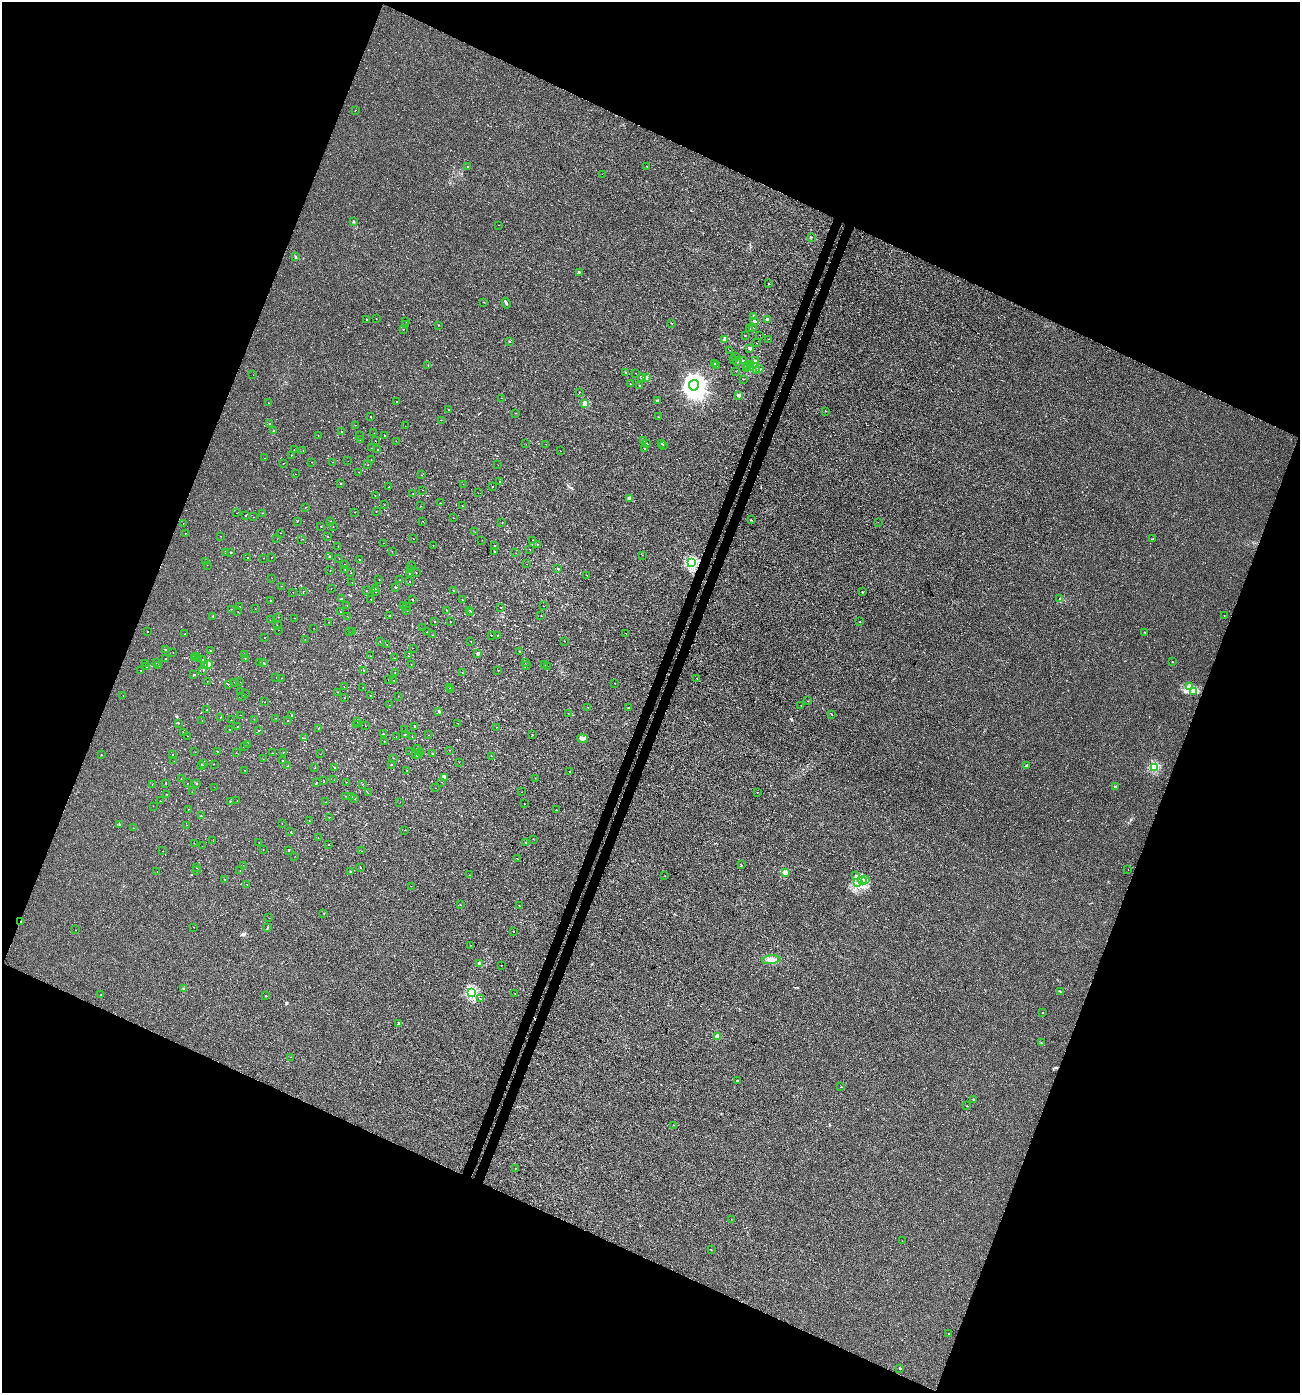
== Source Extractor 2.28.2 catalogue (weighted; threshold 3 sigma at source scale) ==
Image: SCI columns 274-5463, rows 40-5601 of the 5783 x 5630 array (HDU 1 of 3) = the unmasked area's bounding box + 8 px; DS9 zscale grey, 4 x 4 block average (1 PNG px = mean of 4 x 4 image px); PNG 1302 x 1395 px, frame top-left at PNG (2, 2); each listed source drawn as its Kron ellipse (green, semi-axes under 4 px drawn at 4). Shown black and unused: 43% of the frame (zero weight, under 3 of 4 exposures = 4% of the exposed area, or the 3 px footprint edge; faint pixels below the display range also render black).
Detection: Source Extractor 2.28.2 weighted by HDU 2 'WHT'. Background 0.00112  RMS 0.0027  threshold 0.0123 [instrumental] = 3 sigma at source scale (4.5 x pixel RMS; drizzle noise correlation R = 1.50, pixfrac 1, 0.0396/0.0396 arcsec/px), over >= 5 px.
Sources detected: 505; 1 cosmic-ray / hot-pixel residue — neither listed nor drawn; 7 coinciding with a brighter row at this scale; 3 inside a brighter listed object's ellipse — not listed separately; the other 494 listed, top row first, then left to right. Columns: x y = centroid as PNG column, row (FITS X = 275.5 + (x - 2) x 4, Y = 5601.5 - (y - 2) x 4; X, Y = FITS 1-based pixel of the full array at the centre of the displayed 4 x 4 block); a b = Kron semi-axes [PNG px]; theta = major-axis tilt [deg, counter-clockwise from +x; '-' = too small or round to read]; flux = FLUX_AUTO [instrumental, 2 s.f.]
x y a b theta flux
355 110 2 2 - 0.63
647 166 2 2 - 0.84
468 167 2 2 - 1.1
602 174 2 2 - 0.51
353 221 2 2 - 2.6
498 225 2 2 - 0.25
811 237 2 2 - 0.71
295 257 3 2 - 1.1
579 272 2 2 - 2.8
769 284 2 2 - 0.79
483 302 2 2 - 0.39
506 303 5 2 - 2.4
754 316 2 2 - 2.8
366 319 2 2 - 0.94
376 319 2 2 - 0.36
768 319 2 2 - 9.3
406 321 2 2 - 0.32
755 321 2 2 - 3.3
672 323 2 2 - 1
406 325 2 2 - 0.77
438 325 2 2 - 1.1
752 327 2 2 - 0.27
403 329 2 2 - 0.83
750 329 2 2 - 0.93
745 335 2 2 - 0.6
760 335 2 2 - 0.24
768 339 2 2 - 0.29
725 340 2 2 - 13
510 341 2 2 - 2.2
756 343 2 2 - 0.33
750 348 2 2 - 9.7
730 350 2 2 - 0.28
735 356 2 2 - 0.57
733 359 2 2 - 1.4
743 360 2 2 - 2.1
755 361 2 2 - 6.9
737 362 2 2 - 4.2
715 363 2 2 - 0.78
751 364 2 2 - 2.7
716 365 2 2 - 4.9
428 366 2 2 - 0.43
748 366 3 3 - 6.1
750 368 3 2 - 40
746 369 2 2 - 1.3
760 369 2 2 - 1.9
756 370 2 2 - 1.6
736 371 2 2 - 0.27
626 372 2 2 - 1.8
635 373 2 2 - 0.42
253 375 2 2 - 0.18
641 377 2 2 - 4.4
646 377 2 2 - 9.5
743 379 2 2 - 0.45
630 384 2 2 - 0.56
640 385 2 2 - 0.75
694 385 5 5 - 1700
579 392 2 2 - 0.72
739 395 2 2 - 12
502 398 2 2 - 0.2
396 401 2 2 - 1.1
657 401 2 2 - 4.7
269 403 2 2 - 0.3
585 403 2 2 - 35
448 410 2 2 - 0.4
825 411 2 2 - 1.6
516 413 2 2 - 0.33
370 416 2 2 - 0.65
658 417 2 2 - 1.3
441 420 2 2 - 0.51
269 423 2 2 - 3.1
355 425 2 2 - 0.21
405 426 2 2 - 0.24
274 431 2 2 - 1.8
341 432 2 2 - 0.78
374 433 2 2 - 0.28
318 435 2 2 - 0.37
359 435 2 2 - 0.19
384 435 2 2 - 1
360 439 2 2 - 0.54
375 441 2 2 - 0.26
396 441 2 2 - 0.45
644 441 2 2 - 0.52
662 443 2 2 - 0.79
526 444 2 2 - 0.34
546 444 2 2 - 0.32
647 444 2 2 - 1.7
663 446 2 2 - 0.64
371 448 2 2 - 0.63
644 448 2 2 - 0.42
294 450 2 2 - 0.39
378 450 2 2 - 0.89
303 451 2 2 - 0.21
560 451 2 2 - 0.41
291 455 2 2 - 1.1
264 458 2 2 - 0.23
371 460 2 2 - 0.36
348 461 2 2 - 0.2
312 462 2 2 - 0.64
332 462 2 2 - 0.19
283 463 2 2 - 0.85
368 465 2 2 - 0.24
498 465 2 2 - 0.29
358 472 2 2 - 0.45
295 474 2 2 - 0.38
422 475 2 2 - 0.63
500 481 2 2 - 0.62
341 483 2 2 - 1.3
463 484 2 2 - 0.26
493 486 2 2 - 0.47
389 487 2 2 - 0.81
423 490 2 2 - 0.4
478 493 2 2 - 0.22
413 494 2 2 - 1.5
375 495 2 2 - 0.63
629 498 2 2 - 10
441 503 2 2 - 0.33
384 505 2 2 - 0.3
421 506 2 2 - 0.27
462 506 2 2 - 0.36
305 507 2 2 - 0.36
355 512 2 2 - 0.26
376 512 2 2 - 0.32
236 513 2 2 - 0.28
262 513 2 2 - 0.77
245 515 2 2 - 1.5
253 517 2 2 - 0.27
453 518 2 2 - 0.27
751 520 2 2 - 0.75
297 521 2 2 - 0.58
330 521 2 2 - 0.75
423 521 2 2 - 0.35
878 522 2 2 - 0.27
183 523 2 2 - 0.23
502 523 2 2 - 0.39
321 526 2 2 - 0.95
333 527 2 2 - 0.21
475 532 2 2 - 0.35
185 533 2 2 - 0.29
280 533 2 2 - 0.33
221 536 2 2 - 0.38
328 537 2 2 - 0.28
277 539 2 2 - 0.28
302 539 2 2 - 0.71
413 539 2 2 - 0.44
1153 539 2 2 - 0.8
482 540 2 2 - 0.25
533 540 2 2 - 0.35
383 543 2 2 - 0.23
537 544 2 2 - 0.6
433 545 2 2 - 0.24
495 545 2 2 - 0.32
338 547 2 2 - 0.25
530 549 2 2 - 0.38
392 551 2 2 - 0.4
494 551 2 2 - 0.47
226 552 2 2 - 3.3
231 552 2 2 - 2.1
516 553 2 2 - 0.27
642 555 2 2 - 0.37
272 557 2 2 - 0.33
330 557 2 2 - 3
248 558 2 2 - 0.95
263 558 2 2 - 0.22
339 558 2 2 - 0.33
360 559 2 2 - 0.91
205 562 2 2 - 0.47
692 563 2 2 - 150
526 564 2 2 - 0.24
207 565 2 2 - 0.24
345 565 2 2 - 0.31
412 565 2 2 - 0.47
558 569 2 2 - 3.2
345 570 2 2 - 0.27
411 570 2 2 - 0.56
330 571 2 2 - 0.2
416 572 2 2 - 0.47
351 573 2 2 - 0.33
410 574 2 2 - 0.91
587 575 2 2 - 0.39
272 578 2 2 - 0.27
379 580 2 2 - 0.27
399 580 2 2 - 1.3
410 581 2 2 - 0.32
352 582 2 2 - 0.33
281 586 2 2 - 0.41
396 587 2 2 - 2.6
376 588 2 2 - 0.84
331 589 2 2 - 0.18
303 591 2 2 - 0.27
366 591 2 2 - 0.37
454 591 2 2 - 0.62
293 592 2 2 - 0.43
376 592 2 2 - 0.32
862 592 2 2 - 1.4
341 599 2 2 - 3.9
371 599 2 2 - 0.72
412 599 2 2 - 0.33
462 599 2 2 - 0.34
1060 599 2 2 - 1.2
271 600 2 2 - 0.97
403 605 2 2 - 0.34
240 606 2 2 - 0.54
347 606 2 2 - 0.22
543 606 2 2 - 0.24
407 607 2 2 - 0.56
500 607 2 2 - 0.55
232 609 2 2 - 0.52
255 609 2 2 - 0.29
407 610 2 2 - 0.37
447 610 2 2 - 0.67
470 610 2 2 - 0.82
238 612 2 2 - 0.4
340 612 2 2 - 0.39
471 613 2 2 - 0.81
1224 615 2 2 - 0.48
213 616 2 2 - 3
347 616 2 2 - 0.31
390 616 2 2 - 0.63
541 616 2 2 - 0.32
279 617 2 2 - 0.41
295 618 2 2 - 0.33
270 620 2 2 - 0.25
434 621 2 2 - 0.48
329 622 2 2 - 0.52
451 622 2 2 - 0.31
860 622 2 2 - 0.52
277 625 2 2 - 0.32
314 628 2 2 - 0.3
423 628 2 2 - 0.24
278 630 2 2 - 0.31
148 631 2 2 - 0.62
353 631 2 2 - 0.33
349 632 2 2 - 0.25
427 632 2 2 - 0.46
1145 632 2 2 - 0.65
626 633 2 2 - 0.35
185 634 2 2 - 0.31
432 635 2 2 - 0.76
491 635 2 2 - 0.49
498 636 2 2 - 0.77
265 637 2 2 - 0.66
305 639 2 2 - 0.23
380 641 2 2 - 0.28
564 641 2 2 - 0.49
471 642 2 2 - 0.3
387 644 2 2 - 0.3
413 648 2 2 - 0.36
165 649 2 2 - 2.7
210 651 2 2 - 2
520 651 2 2 - 1.5
173 652 2 2 - 0.42
478 654 2 2 - 10
245 655 2 2 - 1.1
370 656 2 2 - 0.39
408 656 2 2 - 0.36
196 657 2 2 - 0.29
194 658 2 2 - 0.46
199 658 2 2 - 1.6
245 658 2 2 - 0.51
394 658 2 2 - 0.46
166 659 2 2 - 0.5
203 659 2 2 - 1.2
259 662 2 2 - 0.23
1172 662 2 2 - 0.51
145 663 2 2 - 0.26
156 663 2 2 - 0.6
263 663 2 2 - 0.67
525 663 2 2 - 0.4
204 665 4 2 - 2.2
209 665 4 3 - 3.8
411 665 2 2 - 0.52
545 665 2 2 - 0.38
159 666 2 2 - 0.65
527 666 2 2 - 0.26
547 666 2 2 - 0.26
147 667 2 2 - 0.39
141 670 2 2 - 0.98
364 670 2 2 - 0.88
498 670 2 2 - 0.34
203 671 2 2 - 0.3
395 673 2 2 - 0.52
462 673 2 2 - 0.52
194 675 2 2 - 1.9
276 678 2 2 - 0.25
282 678 2 2 - 0.23
697 678 2 2 - 0.35
388 680 2 2 - 0.38
394 680 2 2 - 0.87
207 681 2 2 - 0.4
234 682 2 2 - 0.43
240 682 2 2 - 0.29
615 683 2 2 - 0.34
228 684 2 2 - 0.32
344 687 2 2 - 0.24
1189 687 2 2 - 1.2
363 688 2 2 - 0.37
449 688 2 2 - 0.21
451 690 2 2 - 0.47
241 692 2 2 - 0.32
337 692 2 2 - 0.55
1193 692 2 2 - 1.2
245 694 2 2 - 0.45
123 695 2 2 - 0.2
370 695 2 2 - 0.33
398 696 2 2 - 0.32
242 697 2 2 - 0.36
344 698 2 2 - 0.36
808 701 2 2 - 0.39
264 702 2 2 - 0.48
389 705 2 2 - 0.34
801 705 2 2 - 0.26
588 707 2 2 - 0.43
628 708 2 2 - 0.58
207 710 2 2 - 0.76
439 712 2 2 - 1.7
568 713 2 2 - 0.38
831 714 2 2 - 0.54
241 715 2 2 - 0.21
292 715 2 2 - 1.4
220 717 2 2 - 0.39
276 718 2 2 - 0.24
254 719 2 2 - 0.27
202 720 2 2 - 0.37
231 720 2 2 - 0.19
288 721 2 2 - 1.1
357 722 2 2 - 0.23
178 723 2 2 - 0.98
458 723 2 2 - 0.57
357 724 2 2 - 0.56
365 726 2 2 - 0.29
415 726 2 2 - 2.6
237 727 2 2 - 0.8
496 727 2 2 - 0.39
318 728 2 2 - 0.56
230 730 2 2 - 1.2
259 730 2 2 - 0.55
405 730 2 2 - 0.46
183 733 2 2 - 1.2
383 733 2 2 - 0.3
405 734 2 2 - 0.6
428 735 2 2 - 0.28
532 735 2 2 - 0.64
188 736 2 2 - 0.42
396 737 2 2 - 0.24
412 737 2 2 - 0.37
305 738 2 2 - 0.68
583 739 5 3 - 3.9
384 741 2 2 - 0.27
247 745 2 2 - 0.59
244 747 2 2 - 0.55
417 748 2 2 - 0.53
449 750 2 2 - 0.29
217 751 2 2 - 0.47
195 752 2 2 - 0.31
283 752 2 2 - 0.88
410 752 2 2 - 0.21
420 752 2 2 - 0.62
236 753 2 2 - 0.39
273 753 2 2 - 0.24
432 753 2 2 - 0.54
173 754 2 2 - 0.33
320 754 2 2 - 0.29
101 755 2 2 - 1
415 755 2 2 - 0.6
419 756 2 2 - 0.48
491 756 2 2 - 0.56
394 758 2 2 - 0.31
263 759 2 2 - 0.2
174 761 2 2 - 0.32
283 761 2 2 - 1
459 762 2 2 - 0.3
204 764 2 2 - 0.22
214 764 2 2 - 0.5
392 764 2 2 - 1
202 765 2 2 - 3.4
288 766 2 2 - 0.32
1026 766 3 2 - 1.5
334 767 2 2 - 1.1
1155 767 2 2 - 110
315 768 2 2 - 0.28
244 770 2 2 - 0.31
407 770 2 2 - 0.23
570 771 2 2 - 0.87
444 778 2 2 - 2.2
535 778 2 2 - 0.3
181 779 2 2 - 0.23
324 780 2 2 - 0.3
334 780 2 2 - 0.24
317 782 2 2 - 0.63
346 782 2 2 - 0.59
442 782 2 2 - 0.25
166 783 2 2 - 0.36
187 783 2 2 - 0.25
196 783 2 2 - 0.72
152 784 2 2 - 0.25
362 784 2 2 - 0.43
214 787 2 2 - 0.26
1115 787 2 2 - 8.8
435 788 2 2 - 0.29
192 792 2 2 - 0.26
522 792 2 2 - 0.33
757 792 2 2 - 0.58
368 793 2 2 - 0.27
167 794 2 2 - 0.33
345 796 2 2 - 0.28
352 797 2 2 - 0.29
355 798 2 2 - 1.1
237 800 2 2 - 0.27
160 801 2 2 - 0.88
230 801 2 2 - 1.2
326 802 2 2 - 0.68
400 802 2 2 - 0.2
524 804 2 2 - 0.59
153 806 2 2 - 0.2
189 809 2 2 - 0.34
557 810 2 2 - 0.26
201 816 2 2 - 2.6
329 817 2 2 - 0.91
309 821 2 2 - 0.66
282 824 2 2 - 0.21
119 825 2 2 - 4
187 825 2 2 - 0.35
133 828 2 2 - 0.69
404 830 2 2 - 0.21
291 832 2 2 - 0.39
318 838 2 2 - 0.58
533 839 2 2 - 0.52
213 841 2 2 - 0.29
526 842 2 2 - 0.61
194 843 2 2 - 0.28
259 843 2 2 - 0.42
329 844 2 2 - 0.68
202 846 2 2 - 0.22
263 849 2 2 - 0.29
289 850 2 2 - 1.9
163 851 2 2 - 0.56
361 851 2 2 - 0.26
295 856 2 2 - 0.24
517 859 2 2 - 0.55
243 865 2 2 - 0.33
741 865 2 2 - 0.48
360 867 2 2 - 0.59
196 868 2 2 - 0.19
196 870 2 2 - 0.28
240 870 2 2 - 0.36
1128 870 2 2 - 0.19
157 871 2 2 - 0.23
351 872 2 2 - 8.1
785 872 2 2 - 36
469 875 2 2 - 0.41
665 876 2 2 - 0.24
856 876 2 2 - 0.98
224 879 2 2 - 0.61
866 879 2 2 - 1.4
863 881 4 3 - 4.5
858 883 3 2 - 2.6
247 884 2 2 - 1.1
411 886 2 2 - 0.26
460 905 2 2 - 0.35
519 906 2 2 - 0.29
324 913 2 2 - 1.1
269 918 2 2 - 0.29
21 921 2 2 - 1.3
194 927 2 2 - 0.56
267 928 3 2 - 0.57
75 930 2 2 - 0.41
514 931 2 2 - 0.5
470 945 2 2 - 0.29
771 960 9 3 6 11
479 963 2 2 - 13
501 965 2 2 - 0.41
184 989 3 2 - 1
1060 991 2 2 - 0.49
471 992 2 2 - 150
515 993 2 2 - 0.42
100 995 2 2 - 1.1
266 996 2 2 - 1
480 999 2 2 - 0.68
1043 1013 2 2 - 1.7
399 1023 4 2 - 1.5
718 1036 2 2 - 33
1041 1043 2 2 - 0.48
290 1057 2 2 - 0.36
737 1080 2 2 - 1.8
841 1087 2 2 - 0.53
973 1099 2 2 - 2.5
967 1106 2 2 - 0.5
673 1125 2 2 - 0.27
515 1168 2 2 - 0.34
731 1219 2 2 - 0.73
902 1241 2 2 - 0.38
711 1249 2 2 - 0.49
948 1334 2 2 - 0.59
900 1368 2 2 - 2.8
Overlapping masked pixels (flux is a lower limit): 1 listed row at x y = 21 921
Diffuse or blended objects may show on this block-average render without a row.